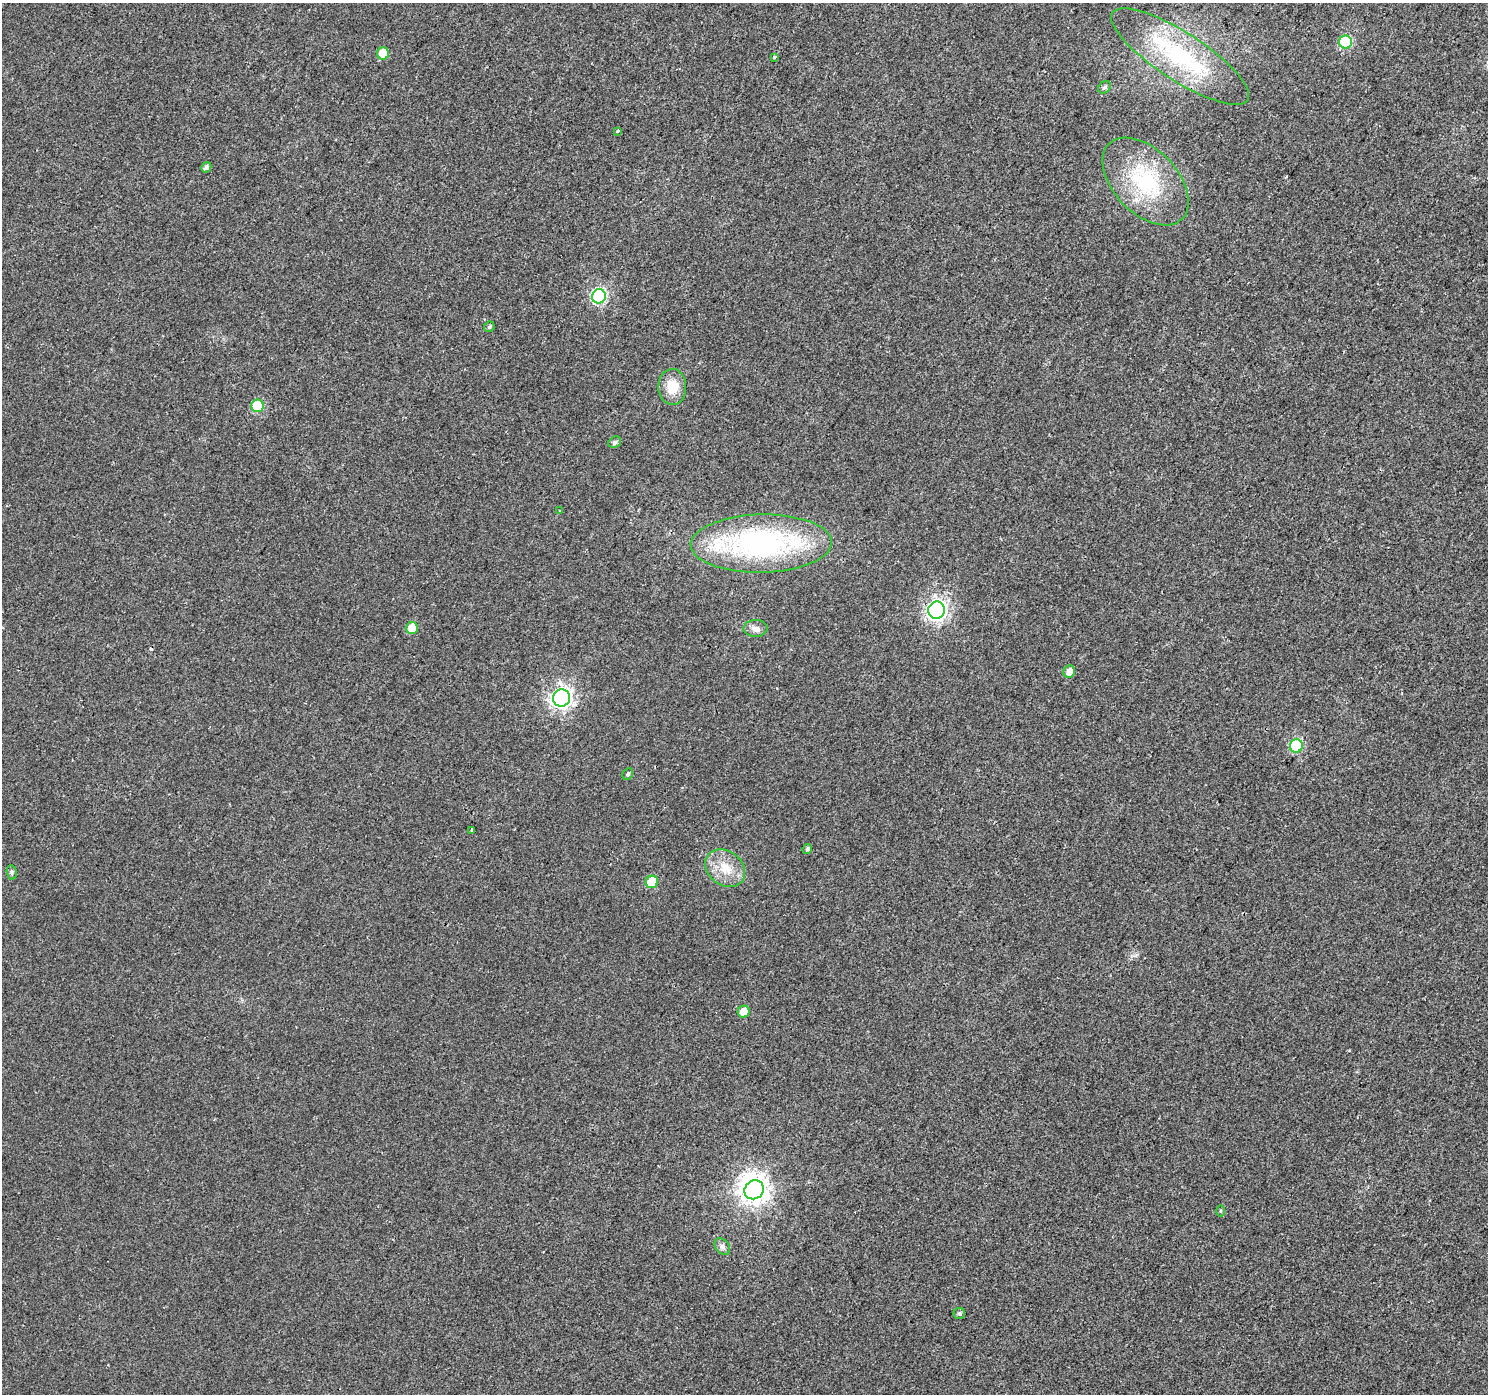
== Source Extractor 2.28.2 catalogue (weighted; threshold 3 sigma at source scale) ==
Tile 10 of 4 x 4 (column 2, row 3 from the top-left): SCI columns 1487-2972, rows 1574-2965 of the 5950 x 5998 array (HDU 1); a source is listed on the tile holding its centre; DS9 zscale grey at full resolution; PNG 1490 x 1396 px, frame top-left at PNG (2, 3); each listed source drawn as its Kron ellipse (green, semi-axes under 4 px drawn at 4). Shown black and unused: <1% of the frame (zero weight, under 2 of 3 exposures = <1% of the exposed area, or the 3 px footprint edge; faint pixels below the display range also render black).
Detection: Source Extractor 2.28.2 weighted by HDU 2 'WHT'; one run over the whole footprint, this tile lists its part. Background 0.00528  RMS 0.0054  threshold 0.0243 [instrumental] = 3 sigma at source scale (4.5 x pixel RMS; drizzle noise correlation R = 1.50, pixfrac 1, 0.0396/0.0396 arcsec/px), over >= 5 px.
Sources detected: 34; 1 inside a brighter object's white glare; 1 cosmic-ray / hot-pixel residue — neither listed nor drawn; the other 32 listed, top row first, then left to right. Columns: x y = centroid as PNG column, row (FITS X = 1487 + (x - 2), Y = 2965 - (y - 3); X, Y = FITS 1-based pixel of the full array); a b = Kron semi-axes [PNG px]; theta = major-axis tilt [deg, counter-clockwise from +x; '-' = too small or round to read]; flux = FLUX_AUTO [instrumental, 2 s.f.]
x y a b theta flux
1345 42 6 6 - 39
383 53 6 6 - 15
1180 56 80 24 -33 66
774 57 3 3 - 0.93
1104 87 7 5 42 1.3
617 131 4 2 - 0.78
206 167 5 5 - 1.9
1145 181 52 32 -46 48
599 296 7 7 - 75
489 327 5 5 - 0.96
672 387 18 14 -88 11
257 406 6 6 - 28
615 442 6 5 - 1.6
559 511 3 3 - 0.82
761 543 70 29 1 120
936 610 8 8 - 220
412 628 6 6 - 10
755 628 12 8 2 2.8
1069 672 6 5 - 4.4
562 698 9 8 - 250
1296 746 6 6 - 41
628 774 6 5 - 1.2
472 830 4 3 - 3.3
807 849 5 4 - 0.92
725 868 21 17 -38 12
12 872 7 5 -83 1.1
652 882 6 6 - 18
744 1012 6 6 - 6.4
754 1190 10 9 - 490
1220 1211 5 3 - 0.73
722 1247 9 6 -51 1.9
959 1314 5 5 - 1.1